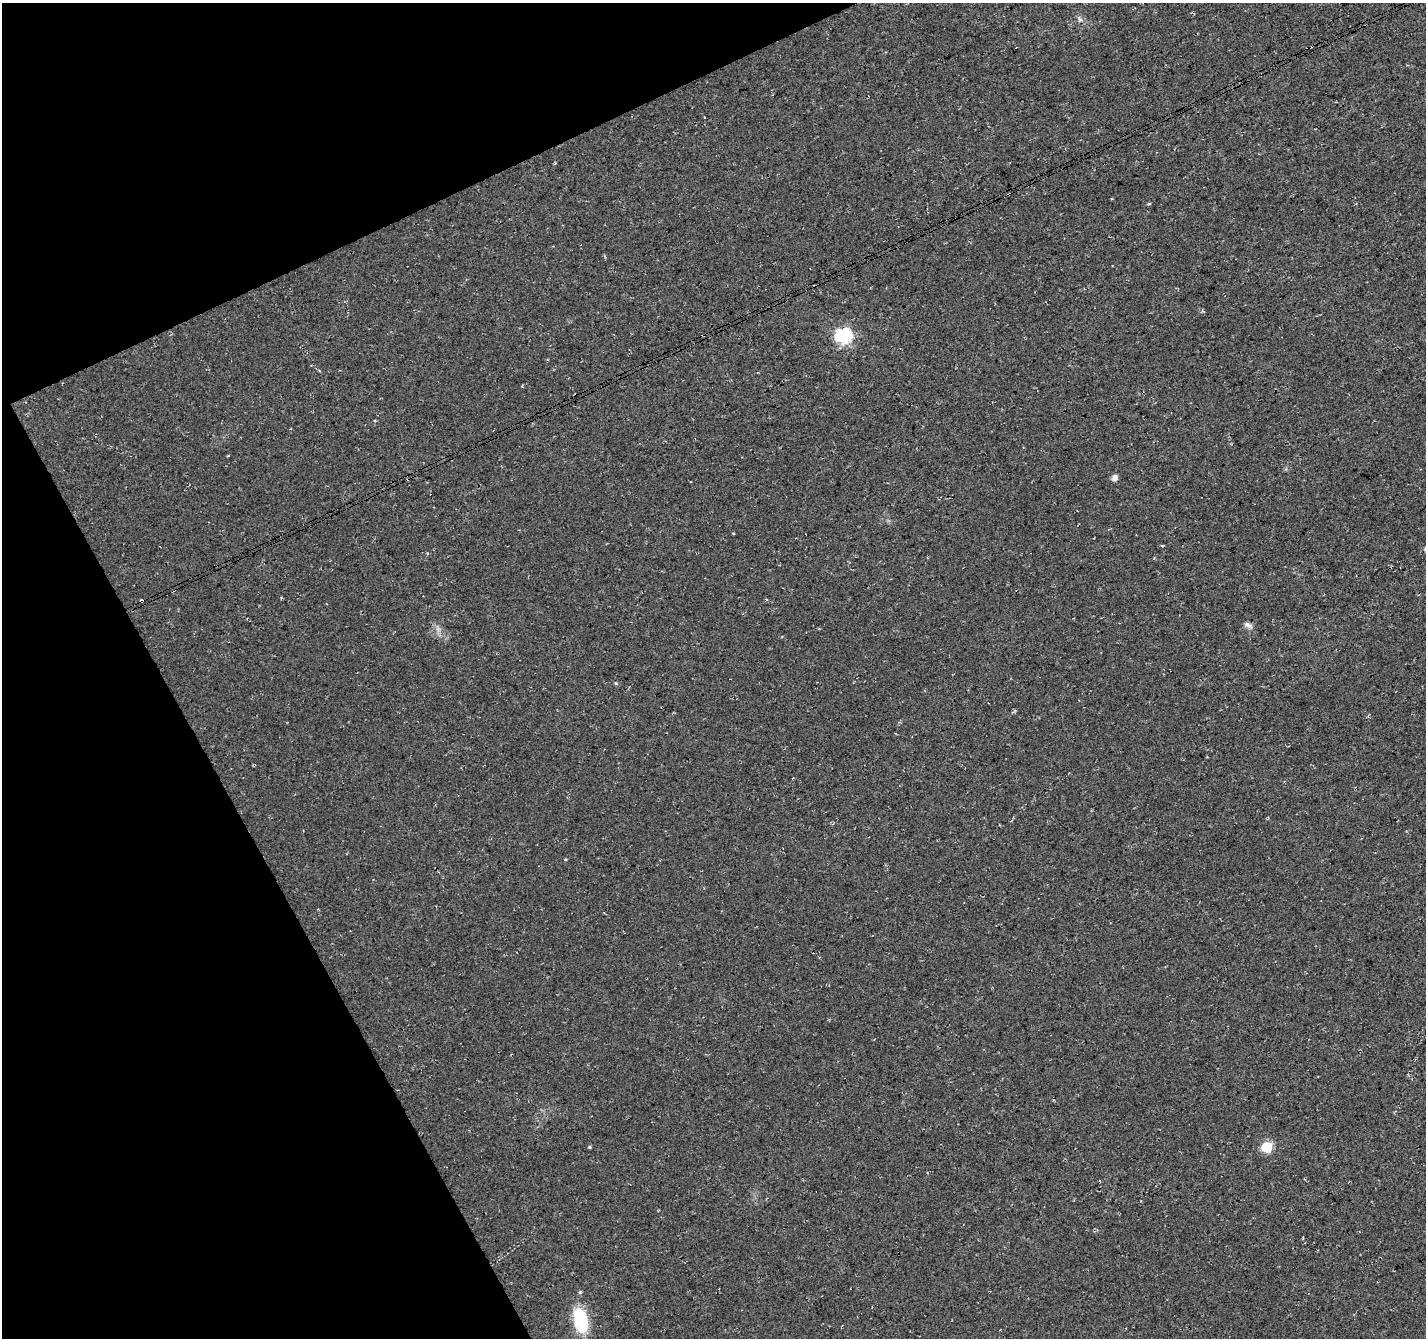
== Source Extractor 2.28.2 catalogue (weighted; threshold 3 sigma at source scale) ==
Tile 5 of 4 x 4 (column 1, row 2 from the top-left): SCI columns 52-1475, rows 2801-4136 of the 5804 x 5658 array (HDU 1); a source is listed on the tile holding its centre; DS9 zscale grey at full resolution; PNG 1428 x 1340 px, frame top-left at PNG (2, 3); no overlay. Shown black and unused: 22% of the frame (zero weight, under 3 of 4 exposures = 5% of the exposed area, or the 3 px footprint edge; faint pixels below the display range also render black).
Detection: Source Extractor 2.28.2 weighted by HDU 2 'WHT'; one run over the whole footprint, this tile lists its part. Background 0.0307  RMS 0.0082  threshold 0.0368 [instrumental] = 3 sigma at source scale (4.5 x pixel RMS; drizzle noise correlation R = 1.50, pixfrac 1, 0.0396/0.0396 arcsec/px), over >= 5 px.
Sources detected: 12; all 12 listed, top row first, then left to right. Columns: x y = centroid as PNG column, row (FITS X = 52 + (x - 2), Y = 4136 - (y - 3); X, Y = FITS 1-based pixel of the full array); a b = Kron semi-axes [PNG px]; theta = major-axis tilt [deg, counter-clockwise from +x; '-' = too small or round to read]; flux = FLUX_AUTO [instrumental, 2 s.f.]
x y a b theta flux
1080 19 8 5 -59 2.1
1149 203 5 3 - 0.92
843 336 7 7 - 180
1114 478 5 5 - 5.1
733 533 4 2 - 0.66
141 601 4 3 - 3.4
1248 625 12 6 -25 3.1
616 683 5 4 - 1.1
589 1147 4 4 - 1.1
1266 1147 6 6 - 57
580 1292 5 4 - 1.1
581 1320 28 14 -76 39
Overlapping masked pixels (flux is a lower limit): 1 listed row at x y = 141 601